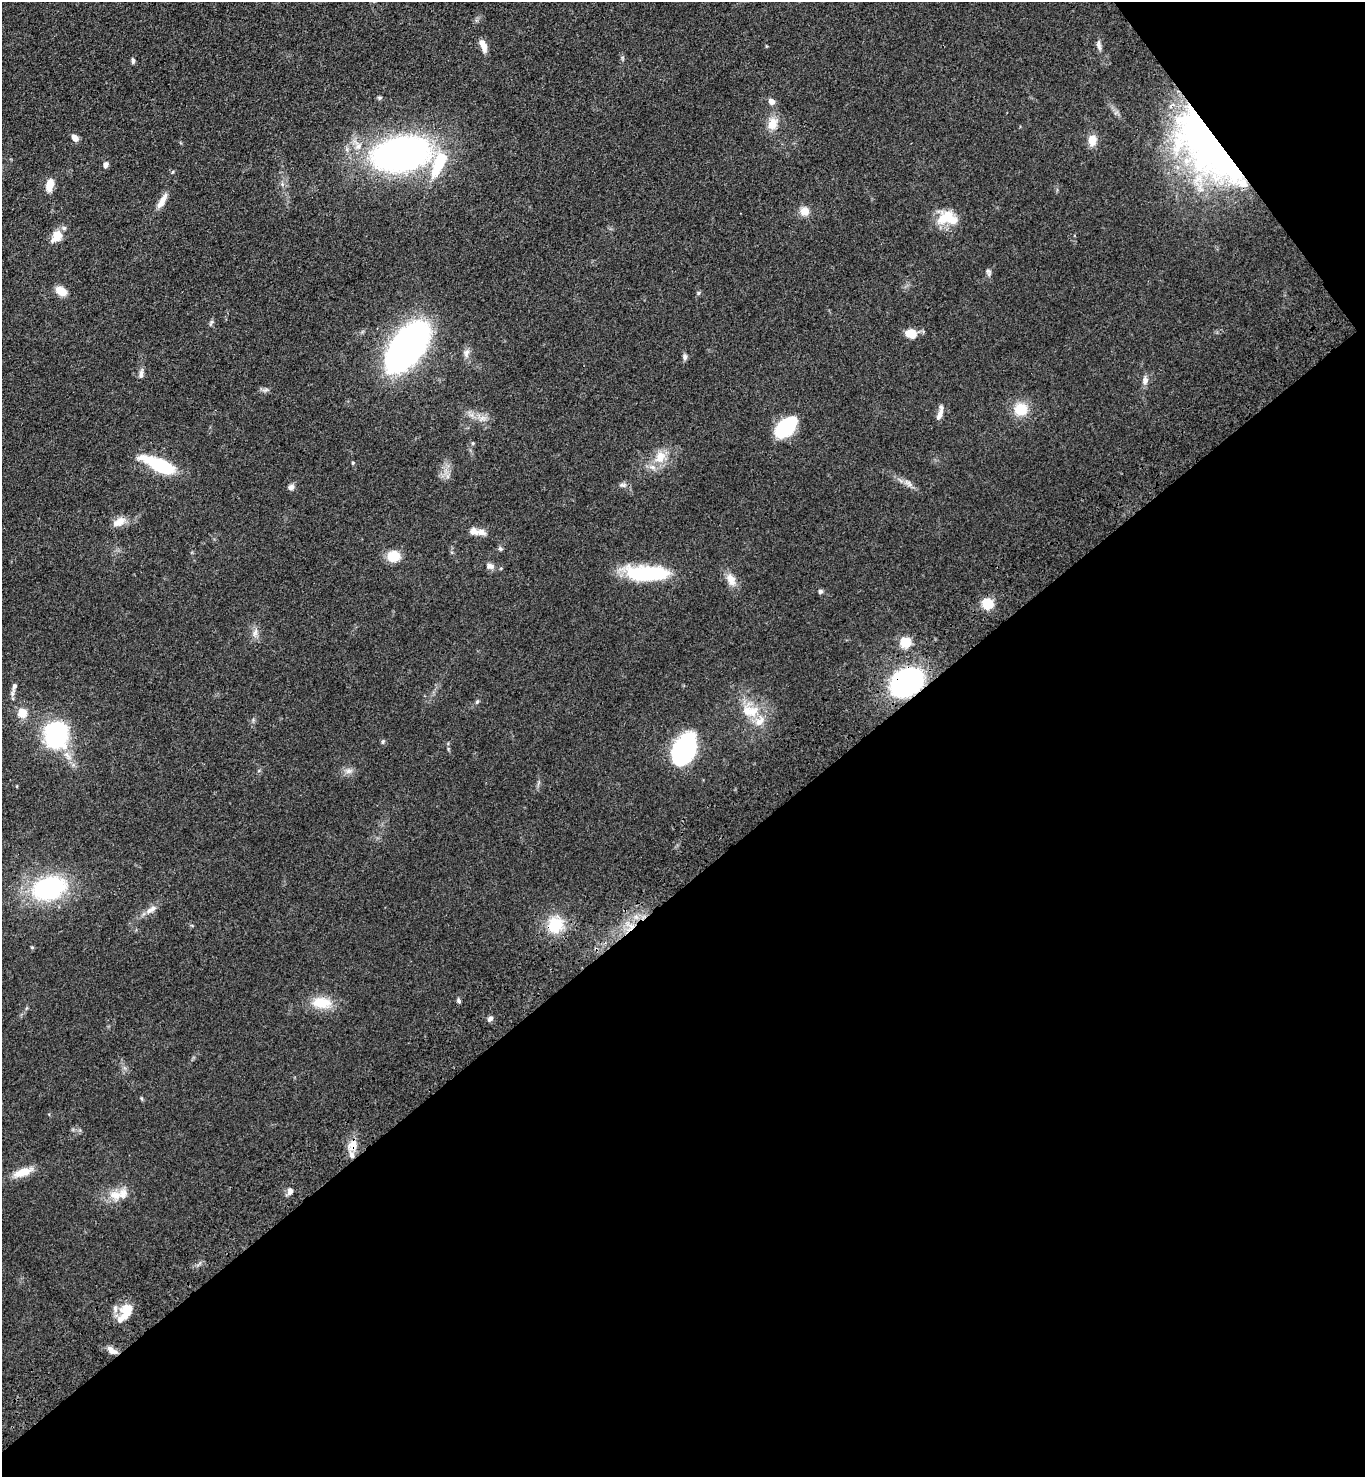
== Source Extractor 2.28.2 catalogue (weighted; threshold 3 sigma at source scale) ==
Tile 12 of 4 x 4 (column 4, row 3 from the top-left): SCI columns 4460-5822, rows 1569-3043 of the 6055 x 6086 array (HDU 1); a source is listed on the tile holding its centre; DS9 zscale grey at full resolution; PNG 1367 x 1479 px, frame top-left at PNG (2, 2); no overlay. Shown black and unused: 42% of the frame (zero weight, under 3 of 4 exposures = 6% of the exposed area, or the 3 px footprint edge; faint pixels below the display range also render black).
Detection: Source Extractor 2.28.2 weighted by HDU 2 'WHT'; one run over the whole footprint, this tile lists its part. Background 0.0995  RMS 0.0068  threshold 0.0306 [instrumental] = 3 sigma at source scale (4.5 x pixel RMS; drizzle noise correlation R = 1.50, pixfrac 1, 0.05/0.05 arcsec/px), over >= 5 px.
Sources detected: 81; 9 inside a brighter listed object's ellipse — not listed separately; the other 72 listed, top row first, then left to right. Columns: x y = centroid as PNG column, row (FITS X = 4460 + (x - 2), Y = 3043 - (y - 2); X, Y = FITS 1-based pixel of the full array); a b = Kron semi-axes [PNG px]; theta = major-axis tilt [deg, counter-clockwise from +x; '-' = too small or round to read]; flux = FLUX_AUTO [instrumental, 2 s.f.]
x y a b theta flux
1099 45 15 5 -80 2.9
483 46 15 7 -70 6.4
133 61 8 4 -85 1.4
771 101 7 6 - 3.8
773 123 18 14 74 9.5
75 138 8 6 -51 4.6
1092 140 14 10 82 6.7
1204 145 99 41 -51 280
401 154 39 24 8 340
440 161 32 11 65 36
105 165 7 6 - 2.5
282 184 7 5 -48 1.5
50 185 11 7 79 11
162 201 22 7 61 6.4
804 211 12 11 - 6.3
944 218 24 16 35 14
56 237 15 11 52 10
988 272 8 6 -64 1.8
61 291 12 8 -33 8.7
698 293 6 4 71 0.93
211 323 11 4 65 1.3
911 333 11 8 -8 13
407 347 48 24 53 240
466 353 13 7 83 3.6
685 357 7 6 - 2.1
141 374 13 6 79 2.8
1145 381 11 7 86 3.6
266 390 10 3 21 1.4
1021 409 16 15 - 16
941 412 19 6 89 3.5
482 419 10 6 45 3.4
785 427 18 11 41 68
473 443 5 4 - 0.79
660 457 18 14 64 12
353 463 5 4 - 0.76
160 465 30 10 -24 53
908 483 16 4 -41 3.4
623 485 10 6 0 2.2
291 487 9 7 31 2.4
119 522 18 10 31 6.9
474 531 14 10 -12 5.2
500 549 7 5 -43 1.3
393 556 13 11 6 14
490 566 10 8 -4 3.1
647 573 43 15 -1 55
731 580 18 10 -63 7
820 591 5 5 - 1.6
987 603 5 5 - 73
255 633 14 6 77 3.6
905 642 5 5 - 57
907 682 24 19 34 140
14 686 12 6 75 3
477 702 5 4 - 0.95
749 711 27 19 -13 21
22 713 5 5 - 29
56 734 15 13 62 200
383 742 7 4 82 0.98
684 749 27 16 67 130
348 771 9 7 1 3.2
49 888 30 20 18 96
153 908 12 7 46 3.9
555 925 20 19 - 22
459 1001 6 4 -87 1.3
322 1003 27 15 -6 16
490 1019 8 6 36 2.1
141 1098 6 4 -59 0.87
353 1145 17 11 76 8.3
23 1172 27 9 19 11
290 1191 9 7 75 2.9
115 1195 19 13 -6 10
127 1311 18 16 81 13
112 1350 13 7 -35 4.6
Overlapping masked pixels (flux is a lower limit): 3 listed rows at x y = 1204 145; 907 682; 353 1145